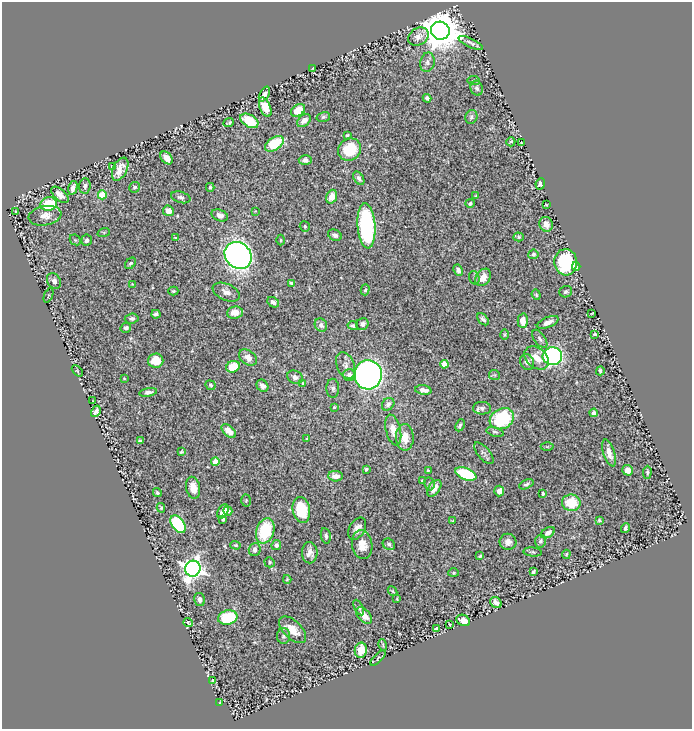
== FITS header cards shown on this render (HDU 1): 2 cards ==
NAXIS1  =                  690
NAXIS2  =                  727

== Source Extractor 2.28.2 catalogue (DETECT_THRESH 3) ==
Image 690 x 727 px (HDU 1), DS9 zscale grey, 1 PNG px = 1 image px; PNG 694 x 731 px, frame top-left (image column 1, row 727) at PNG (2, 2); each listed source drawn as its Kron ellipse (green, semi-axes under 4 px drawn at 4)
Background 0.658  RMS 0.017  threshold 0.0508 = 3 sigma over >= 5 px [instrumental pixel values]
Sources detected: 189; all 189 listed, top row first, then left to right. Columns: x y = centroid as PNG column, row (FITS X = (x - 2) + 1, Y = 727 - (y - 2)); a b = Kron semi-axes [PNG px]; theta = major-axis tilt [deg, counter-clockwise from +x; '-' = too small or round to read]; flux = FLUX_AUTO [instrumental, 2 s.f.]
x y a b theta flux
440 31 9 9 - 3800
418 37 11 8 34 6.8
471 43 13 4 -26 3.7
427 62 10 7 79 4.2
313 69 3 2 - 1
474 80 6 4 -6 1.7
477 88 7 6 - 4.2
264 94 8 4 60 4.7
427 98 4 4 - 3.5
265 107 10 5 -67 19
298 110 8 5 35 18
323 117 7 5 15 2.1
471 117 7 6 - 3
304 120 8 5 42 5.8
249 121 10 6 -31 43
229 123 5 3 - 1.5
347 136 4 3 - 1.7
511 142 4 3 - 1.9
521 143 3 2 - 0.89
274 144 10 6 33 45
349 150 12 10 39 37
166 158 7 5 -47 7.8
305 160 6 5 - 3.6
112 167 3 2 - 1
120 169 12 7 65 11
359 178 7 4 -58 4.2
540 184 5 4 - 3.9
85 186 7 6 - 3.7
135 187 5 5 - 2.2
210 187 4 3 - 1.6
73 188 7 4 75 6.3
60 195 10 5 -42 9.4
102 195 4 4 - 28
475 196 3 2 - 1.2
181 197 10 5 -15 3.4
332 197 7 5 70 12
470 203 4 4 - 2.8
49 204 8 6 15 43
546 205 3 2 - 1.2
168 211 5 5 - 9.2
255 211 2 2 - 0.66
15 212 3 2 - 0.79
220 215 8 5 -21 6.1
45 216 16 9 10 10
546 224 7 6 - 9.1
305 226 5 5 - 1.8
366 226 22 9 -86 190
104 232 6 4 18 1.2
335 235 7 5 -26 3.4
519 237 5 4 - 1.6
175 238 4 2 - 0.75
75 240 6 5 - 1.6
87 240 6 5 - 3.3
281 240 5 3 - 1.2
533 254 5 5 - 2.5
238 255 14 12 -42 590
566 262 13 11 -86 100
130 263 6 4 49 1.9
576 266 4 4 - 32
458 270 6 4 -64 4.7
483 277 9 7 54 11
474 278 7 5 -72 2
54 281 8 6 -56 4.9
292 283 4 3 - 3.2
132 284 4 4 - 0.81
365 290 5 4 - 1.9
173 291 5 4 - 1.7
226 292 14 8 -24 7.4
566 292 6 5 - 2.2
48 295 8 2 68 1.1
536 295 5 4 - 1.6
273 302 6 5 - 4
235 312 8 6 6 12
592 313 3 2 - 0.77
156 314 4 4 - 3.3
132 318 7 5 5 3.2
483 319 7 4 -46 3.1
523 321 7 5 -88 12
548 322 11 5 22 7.4
362 324 6 5 - 4.8
321 325 7 6 - 4
353 326 5 4 - 2.9
126 328 5 4 - 3.2
595 334 3 3 - 1.4
505 335 5 4 - 1.3
540 339 10 5 -54 3.6
552 356 9 9 - 270
248 358 10 7 -37 7.9
537 358 13 10 -41 16
156 361 7 7 - 21
527 362 8 7 - 5.9
444 364 4 4 - 22
346 366 14 8 -68 7.5
233 367 7 5 23 29
77 371 6 2 -46 1
600 371 4 3 - 2.6
349 375 6 6 - 7.2
368 375 14 14 - 420
494 375 5 5 - 1.4
295 377 8 6 -24 4.6
124 378 3 2 - 0.77
303 383 3 2 - 1.1
211 385 5 4 - 1.7
262 386 6 5 - 5.4
333 388 10 6 -88 3.5
423 390 8 4 -7 6.3
148 392 9 4 11 4.4
93 401 3 2 - 0.57
388 404 7 5 48 3.7
334 407 3 2 - 1
482 408 9 6 -1 4.1
96 411 6 4 59 4.9
594 413 4 4 - 4.5
502 419 13 10 28 73
460 425 6 4 64 2.5
393 430 16 7 -76 12
229 431 8 5 -42 8.6
495 432 9 4 -14 2.4
405 437 13 9 -88 15
307 438 3 2 - 0.82
140 441 4 3 - 2.3
547 447 6 4 -1 1.3
181 452 4 3 - 1.3
484 453 13 6 -49 3.8
609 453 14 5 -72 9.1
215 462 4 4 - 15
366 469 4 3 - 1.9
428 470 3 3 - 1
628 470 5 5 - 8.3
647 472 6 3 87 1.7
466 474 11 5 -21 81
336 476 7 5 -2 7.6
422 481 3 3 - 1.3
429 484 6 5 - 2.6
526 484 8 4 23 2.7
193 488 11 7 -78 12
434 488 9 5 53 10
499 491 5 5 - 6.6
157 492 4 3 - 1.6
543 493 3 2 - 1.4
246 501 6 5 - 1.5
571 503 9 8 - 32
161 508 5 3 - 1.7
301 510 13 8 -79 37
223 511 7 5 63 11
228 511 5 4 - 2.4
223 519 4 4 - 2
599 520 4 4 - 1.9
453 521 3 2 - 1.4
178 524 10 6 -55 98
625 528 5 3 - 3.3
357 529 12 7 58 7
265 531 13 9 71 58
548 533 7 5 30 5.2
326 536 8 5 -80 3.5
540 541 6 5 - 2.4
508 542 8 8 - 7.1
389 544 6 5 - 2.7
236 545 5 4 - 1.3
276 545 5 5 - 2.7
362 545 14 10 -82 16
255 549 6 6 - 4.8
533 552 9 4 -7 2
310 553 10 8 -88 7.5
566 554 5 3 - 1.1
480 556 3 3 - 1.3
269 562 5 4 - 1.6
193 569 8 7 - 740
533 572 4 3 - 2.1
453 573 5 4 - 1.7
287 579 4 3 - 1.4
393 591 5 3 - 1.2
397 599 4 2 - 0.63
200 600 7 5 -75 4.4
496 603 6 5 - 5.5
359 608 8 4 -62 1.9
364 616 10 6 -44 10
228 617 10 7 15 56
463 620 7 5 -25 9.6
188 622 4 3 - 1.6
449 624 2 2 - 0.93
436 629 4 4 - 5.9
292 630 16 9 -44 15
284 636 8 6 89 3.3
383 645 6 3 -73 1.4
361 650 7 6 - 19
378 658 10 4 46 1.3
212 681 3 3 - 1.3
220 703 3 2 - 0.65